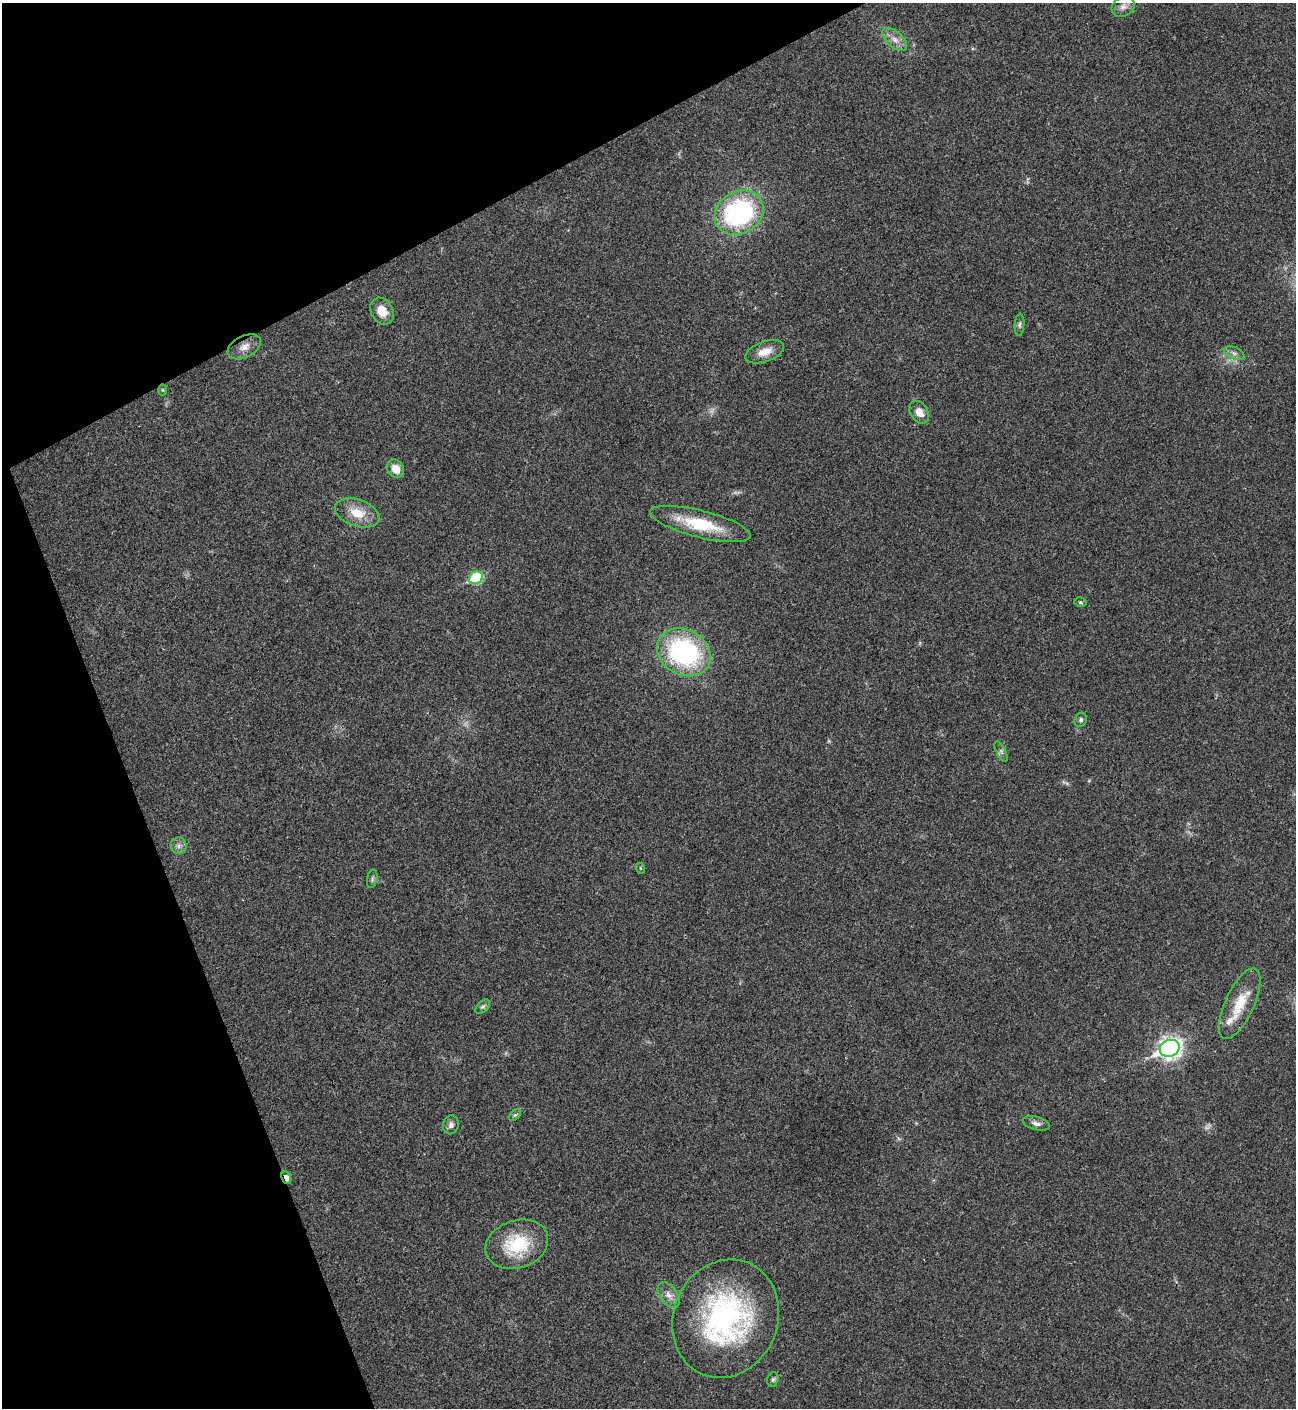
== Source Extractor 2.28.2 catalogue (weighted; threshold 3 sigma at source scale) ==
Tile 5 of 4 x 4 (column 1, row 2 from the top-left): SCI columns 288-1581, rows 2813-4218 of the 5617 x 5629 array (HDU 1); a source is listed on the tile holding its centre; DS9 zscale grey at full resolution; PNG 1298 x 1410 px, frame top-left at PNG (2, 3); each listed source drawn as its Kron ellipse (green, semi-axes under 4 px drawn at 4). Shown black and unused: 21% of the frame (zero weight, under 3 of 4 exposures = <1% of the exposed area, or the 3 px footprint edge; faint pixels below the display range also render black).
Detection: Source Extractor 2.28.2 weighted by HDU 2 'WHT'; one run over the whole footprint, this tile lists its part. Background 0.0203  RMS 0.004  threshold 0.0181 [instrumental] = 3 sigma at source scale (4.5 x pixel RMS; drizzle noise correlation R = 1.50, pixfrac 1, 0.05/0.05 arcsec/px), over >= 5 px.
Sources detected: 34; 1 too faint to see at this stretch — neither listed nor drawn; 1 inside a brighter listed object's ellipse — not listed separately; the other 32 listed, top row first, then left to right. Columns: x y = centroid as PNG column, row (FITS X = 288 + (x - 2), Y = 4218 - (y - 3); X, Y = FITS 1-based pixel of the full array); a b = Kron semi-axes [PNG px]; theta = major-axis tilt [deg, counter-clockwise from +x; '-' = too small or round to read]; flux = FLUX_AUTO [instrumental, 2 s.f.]
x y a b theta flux
1123 7 12 9 28 2.5
895 40 15 8 -41 3.2
739 213 25 21 30 62
382 311 14 11 -58 5.3
1019 325 11 5 86 1
244 347 18 10 26 3.9
765 352 20 10 19 5
1234 353 11 6 -22 1.6
162 390 6 4 -89 0.47
919 412 12 8 -57 3.8
396 469 9 8 - 4.5
357 513 23 13 -19 8.4
700 524 51 13 -14 19
476 578 7 6 - 29
1080 602 6 5 - 0.66
684 652 28 22 -30 62
1081 720 7 6 - 0.97
1001 751 11 4 -64 1.1
179 846 8 8 - 1.5
640 868 5 3 - 0.39
372 879 9 5 78 0.82
1240 1004 38 14 65 11
483 1007 9 5 44 0.87
1170 1048 10 8 23 220
515 1115 7 4 43 0.65
1036 1123 14 6 -15 1.9
451 1125 9 8 - 1.6
286 1178 6 4 -66 3.7
517 1244 32 24 18 20
669 1295 14 8 -55 3
725 1319 60 52 68 85
773 1379 7 5 73 0.85
Overlapping masked pixels (flux is a lower limit): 1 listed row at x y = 286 1178